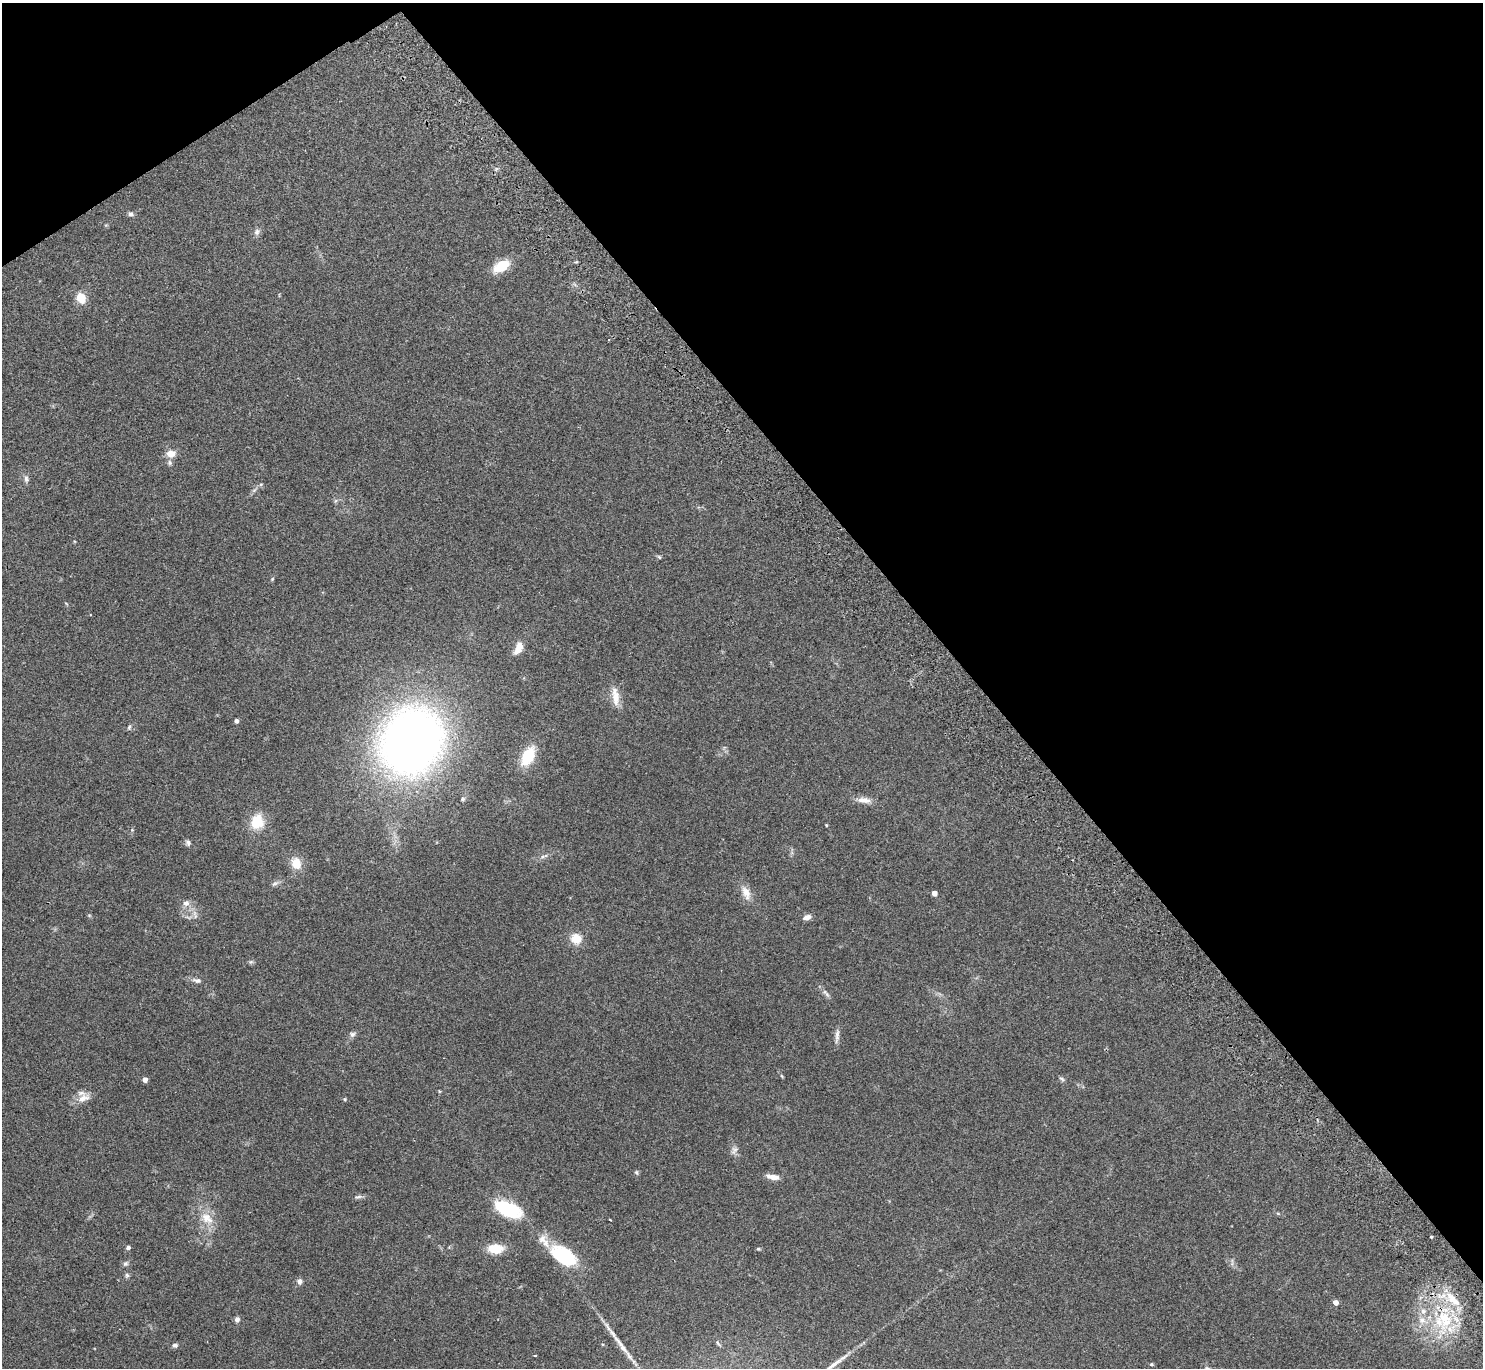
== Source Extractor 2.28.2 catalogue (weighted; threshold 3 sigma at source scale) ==
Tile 3 of 4 x 4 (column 3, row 1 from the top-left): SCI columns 3012-4492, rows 4297-5662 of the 6025 x 5999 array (HDU 1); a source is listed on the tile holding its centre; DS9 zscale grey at full resolution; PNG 1485 x 1370 px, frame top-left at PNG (2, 3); no overlay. Shown black and unused: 37% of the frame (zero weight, under 2 of 3 exposures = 3% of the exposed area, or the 3 px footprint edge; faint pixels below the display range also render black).
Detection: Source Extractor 2.28.2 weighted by HDU 2 'WHT'; one run over the whole footprint, this tile lists its part. Background 0.0987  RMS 0.0088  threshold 0.0396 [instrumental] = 3 sigma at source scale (4.5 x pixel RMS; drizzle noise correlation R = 1.50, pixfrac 1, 0.05/0.05 arcsec/px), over >= 5 px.
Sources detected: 73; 5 inside a brighter listed object's ellipse — not listed separately; the other 68 listed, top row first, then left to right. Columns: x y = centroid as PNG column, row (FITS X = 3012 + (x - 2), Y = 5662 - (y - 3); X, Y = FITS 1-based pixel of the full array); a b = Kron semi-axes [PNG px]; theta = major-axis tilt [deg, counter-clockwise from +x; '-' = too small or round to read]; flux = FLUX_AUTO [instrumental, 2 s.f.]
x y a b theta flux
131 214 7 6 - 2.5
257 232 10 8 58 3
501 266 17 10 29 21
81 298 10 8 -64 15
171 454 11 9 5 7.5
26 479 10 6 -77 2.8
261 484 5 4 - 1.1
254 490 8 5 45 2
335 501 6 4 71 1.3
659 557 6 5 - 1.2
272 579 5 4 - 0.93
519 648 15 8 65 11
615 697 27 9 -84 11
236 721 4 4 - 3.3
129 727 8 4 69 1.5
412 741 52 45 60 690
528 756 17 10 61 34
463 799 6 4 17 1.3
864 800 19 8 -6 6.9
257 822 20 17 79 20
826 825 3 3 - 0.8
132 830 4 4 - 0.9
188 843 8 7 - 2.2
544 856 12 5 24 3.1
296 863 11 9 -66 15
275 883 11 5 29 2.6
746 893 22 10 -66 8.9
934 893 4 4 - 7.5
186 903 8 8 - 4.3
89 915 6 4 -19 0.97
195 915 16 6 -79 4.5
807 917 9 6 19 4.6
576 939 13 12 - 12
251 962 7 5 42 1.4
197 980 14 6 -11 3.6
826 993 14 5 -48 3.1
352 1034 8 7 - 2.6
837 1036 21 5 85 3.9
782 1076 6 3 -70 0.9
1062 1079 9 4 -36 1.6
145 1080 4 4 - 6.2
439 1091 5 3 - 0.79
83 1098 20 10 23 8.6
345 1099 5 4 - 0.92
734 1150 13 8 59 3.6
636 1172 6 5 - 1.4
773 1177 14 6 -11 7.1
358 1197 12 5 13 2.3
508 1209 26 13 -23 56
207 1218 22 13 -42 15
610 1220 3 2 - 0.81
1431 1237 3 3 - 2.3
128 1247 4 4 - 2.6
495 1249 15 9 0 18
758 1249 6 4 -19 1
564 1256 28 15 -32 62
1232 1262 12 3 83 1.5
125 1264 8 6 43 2.1
127 1275 7 5 79 1.8
299 1281 6 6 - 3.5
1336 1302 4 4 - 7.4
237 1319 7 6 - 2.6
1445 1319 48 24 83 62
618 1341 42 6 -54 13
718 1343 9 4 -56 1.5
175 1345 7 6 - 2.3
535 1356 4 2 - 0.7
1151 1364 5 4 - 0.97
Overlapping masked pixels (flux is a lower limit): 1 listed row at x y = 1445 1319